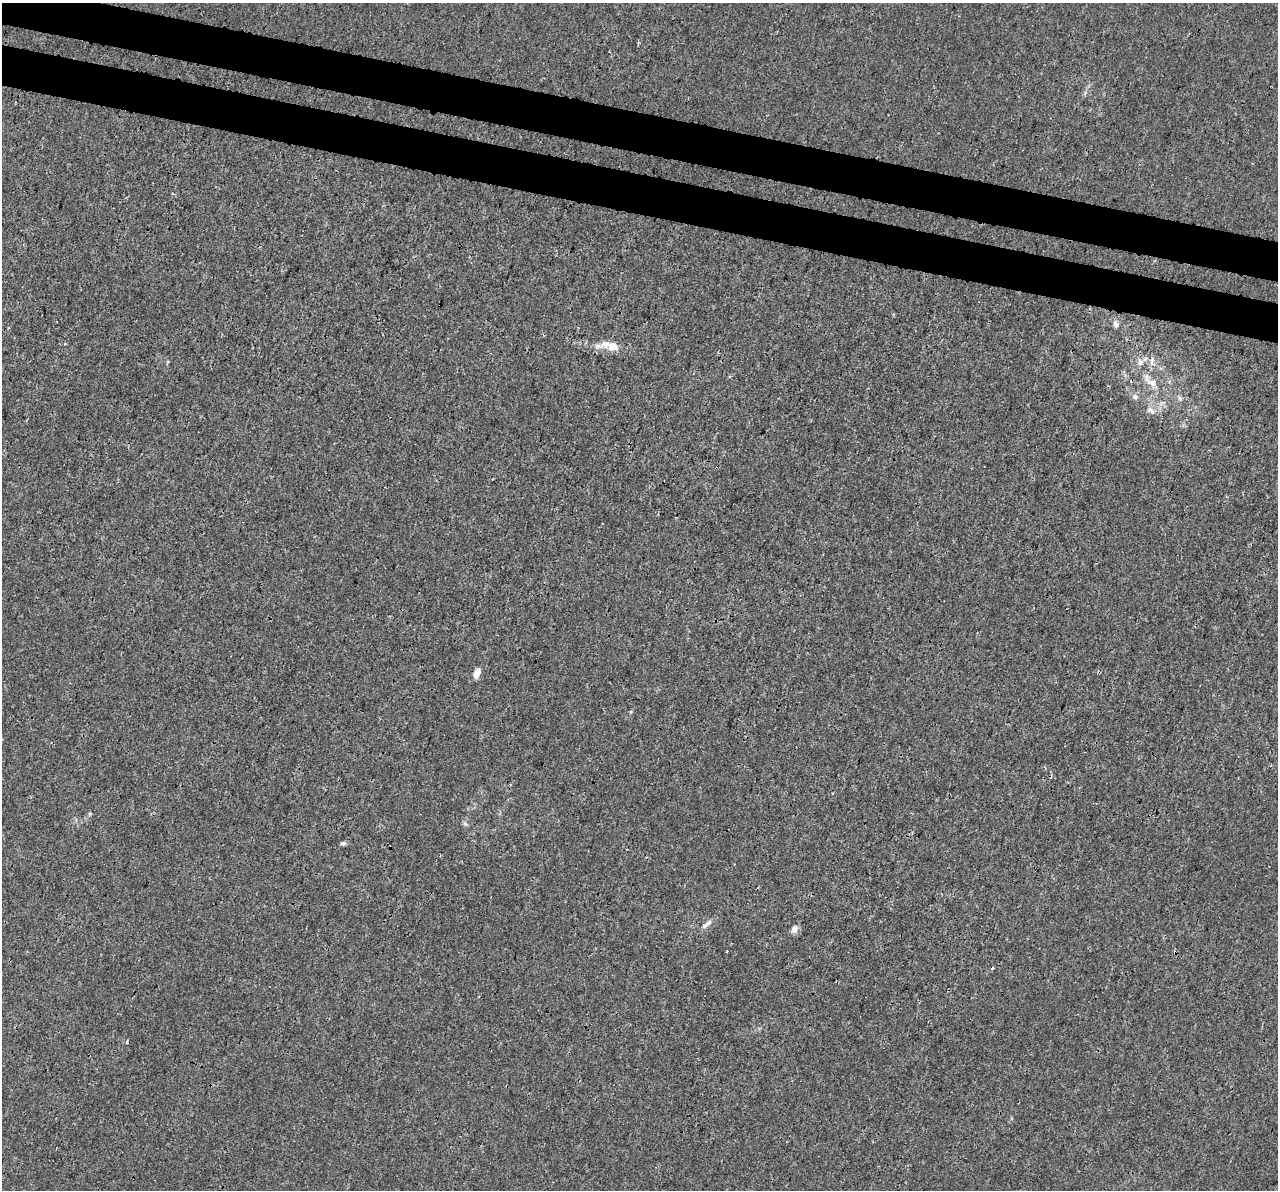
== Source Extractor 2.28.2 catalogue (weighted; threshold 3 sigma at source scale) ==
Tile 11 of 4 x 4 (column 3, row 3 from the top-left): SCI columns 2576-3851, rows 1528-2715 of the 5142 x 5368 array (HDU 1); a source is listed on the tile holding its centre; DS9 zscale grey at full resolution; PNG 1280 x 1192 px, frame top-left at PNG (2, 3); no overlay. Shown black and unused: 7% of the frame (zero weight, under 3 of 4 exposures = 5% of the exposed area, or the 3 px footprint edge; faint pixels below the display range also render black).
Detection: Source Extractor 2.28.2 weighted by HDU 2 'WHT'; one run over the whole footprint, this tile lists its part. Background 1.88e-04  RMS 0.0015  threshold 0.00666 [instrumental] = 3 sigma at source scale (4.5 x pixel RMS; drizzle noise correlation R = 1.50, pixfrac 1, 0.0396/0.0396 arcsec/px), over >= 5 px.
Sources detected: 16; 3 cosmic-ray / hot-pixel residue — not listed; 1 inside a brighter listed object's ellipse — not listed separately; the other 12 listed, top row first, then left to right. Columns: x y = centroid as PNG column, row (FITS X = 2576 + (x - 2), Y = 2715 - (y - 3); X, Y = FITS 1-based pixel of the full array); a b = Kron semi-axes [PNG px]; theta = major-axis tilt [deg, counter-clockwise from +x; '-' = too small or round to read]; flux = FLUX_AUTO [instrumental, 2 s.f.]
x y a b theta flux
1116 324 9 6 -72 0.49
613 347 14 10 -15 1.5
1152 360 11 5 76 0.53
1140 362 10 7 -81 0.64
1152 383 15 9 -25 1.3
1135 397 8 7 - 0.46
1179 398 7 4 -70 0.27
1151 411 13 8 -34 0.78
477 673 11 6 71 1.2
343 843 8 5 2 0.3
707 924 17 6 37 0.73
794 929 9 7 67 0.8